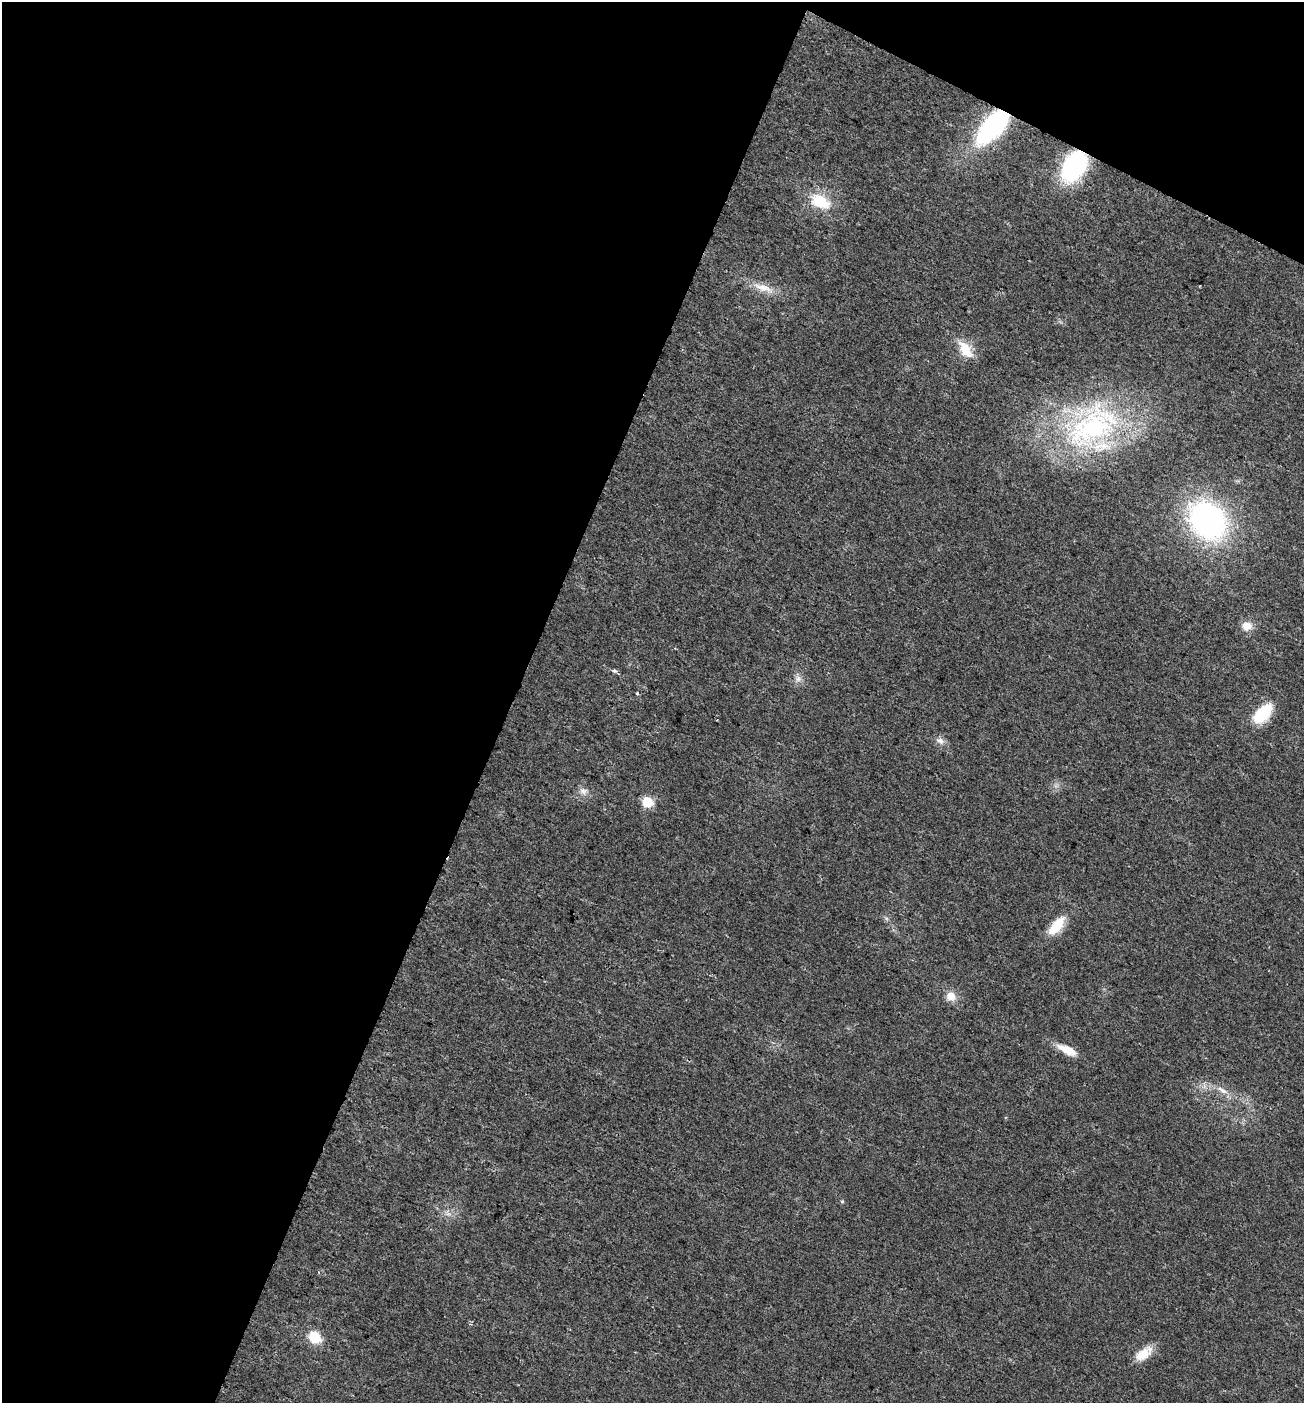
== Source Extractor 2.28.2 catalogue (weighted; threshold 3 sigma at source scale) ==
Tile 1 of 2 x 2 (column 1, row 1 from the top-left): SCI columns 162-1463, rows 1402-2802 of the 2922 x 2868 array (HDU 1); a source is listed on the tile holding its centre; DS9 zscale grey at full resolution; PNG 1306 x 1405 px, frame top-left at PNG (2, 2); no overlay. Shown black and unused: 43% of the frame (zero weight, under 2 of 3 exposures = <1% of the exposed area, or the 3 px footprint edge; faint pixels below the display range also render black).
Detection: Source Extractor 2.28.2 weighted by HDU 2 'WHT'; one run over the whole footprint, this tile lists its part. Background 0.0253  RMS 0.0061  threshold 0.0274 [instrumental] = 3 sigma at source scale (4.5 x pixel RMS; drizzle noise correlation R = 1.50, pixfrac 1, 0.0396/0.0396 arcsec/px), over >= 5 px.
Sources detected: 22; all 22 listed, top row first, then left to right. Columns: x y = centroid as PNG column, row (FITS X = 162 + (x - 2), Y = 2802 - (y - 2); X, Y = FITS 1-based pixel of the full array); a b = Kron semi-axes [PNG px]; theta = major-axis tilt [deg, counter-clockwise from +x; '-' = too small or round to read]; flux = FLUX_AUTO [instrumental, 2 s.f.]
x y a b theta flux
993 126 45 21 49 83
1074 166 23 15 59 90
820 201 23 15 -26 21
763 288 32 9 -19 9.7
965 350 24 12 -54 12
1092 426 86 51 35 130
1208 521 31 24 -48 180
1247 626 14 12 -3 6.3
614 671 6 5 - 1.8
798 678 9 9 - 3.1
637 694 3 3 - 2.7
1262 714 24 13 46 26
940 740 12 8 -27 3.3
583 791 11 9 -7 3.6
647 802 6 6 - 37
1057 926 22 10 49 17
951 996 12 11 - 6.4
1068 1050 21 8 -26 12
1222 1090 17 6 -33 4.7
842 1201 5 3 - 0.67
315 1337 13 11 -42 15
1144 1354 24 12 37 10
Overlapping masked pixels (flux is a lower limit): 2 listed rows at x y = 993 126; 1074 166